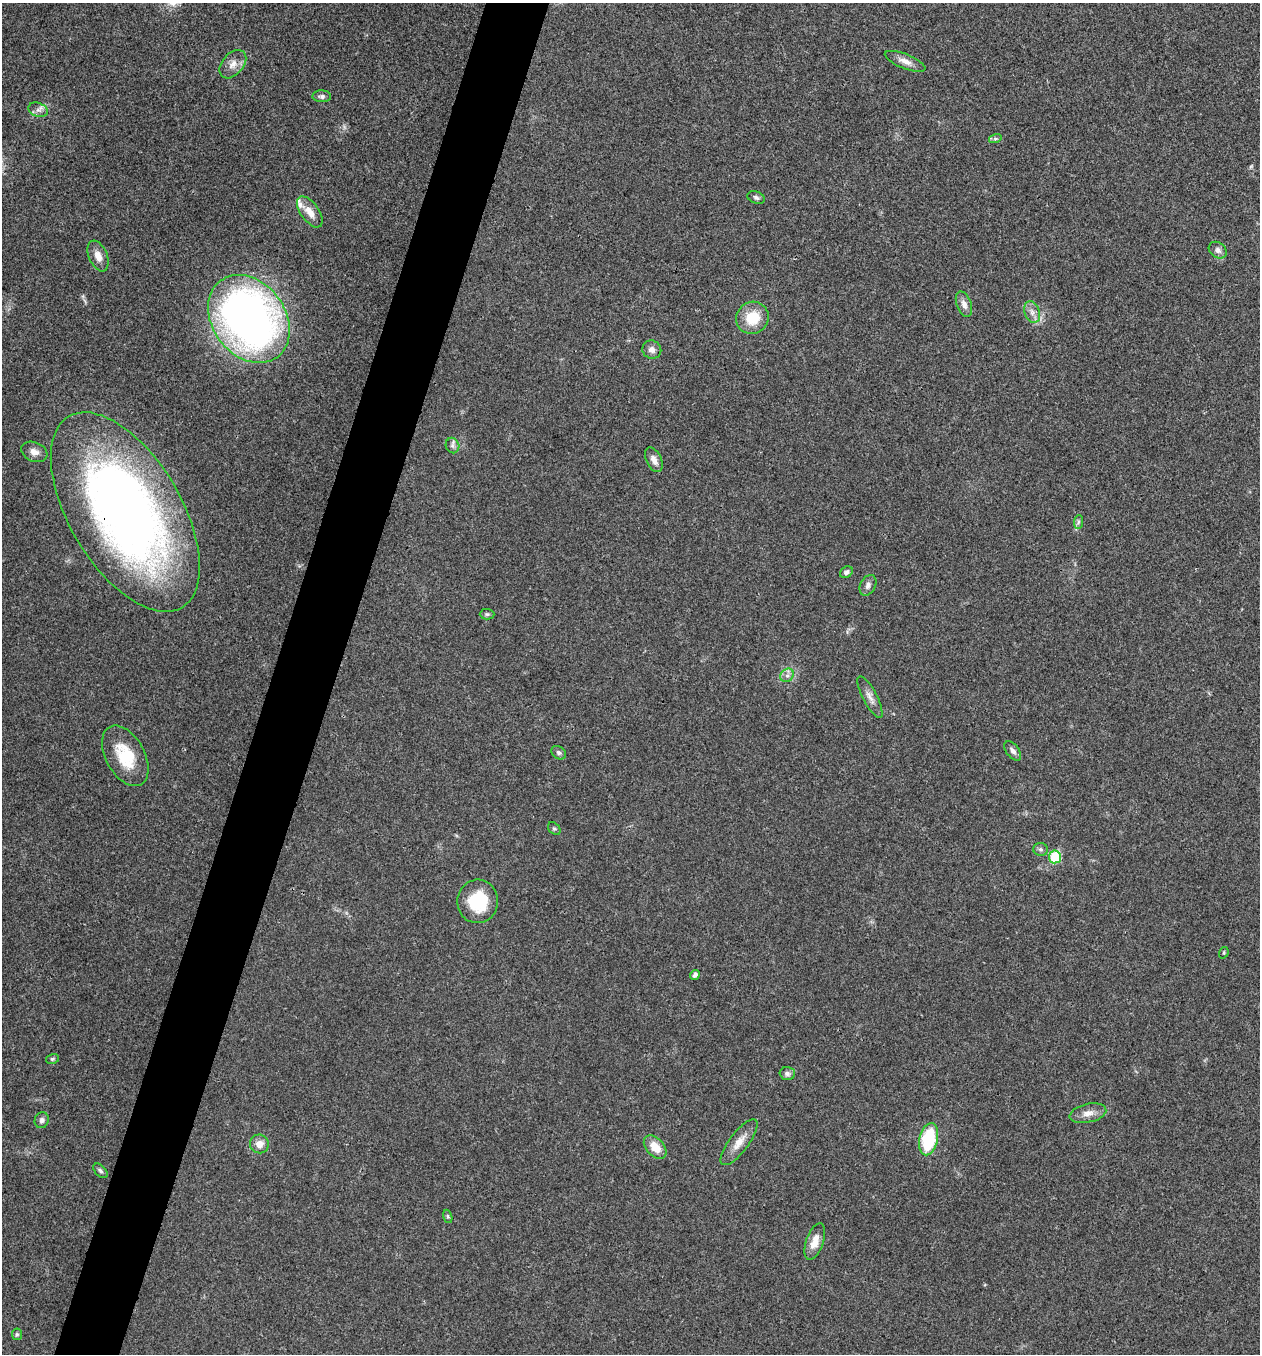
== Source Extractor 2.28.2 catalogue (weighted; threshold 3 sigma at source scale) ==
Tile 7 of 4 x 4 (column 3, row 2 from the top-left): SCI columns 2652-3909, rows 2712-4063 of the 5434 x 5419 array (HDU 1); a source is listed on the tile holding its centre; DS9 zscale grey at full resolution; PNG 1262 x 1356 px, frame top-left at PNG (2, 3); each listed source drawn as its Kron ellipse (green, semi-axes under 4 px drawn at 4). Shown black and unused: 5% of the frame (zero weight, under 3 of 4 exposures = <1% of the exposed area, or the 3 px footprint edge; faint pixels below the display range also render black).
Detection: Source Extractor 2.28.2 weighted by HDU 2 'WHT'; one run over the whole footprint, this tile lists its part. Background 0.0237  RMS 0.0041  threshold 0.0183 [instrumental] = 3 sigma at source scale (4.5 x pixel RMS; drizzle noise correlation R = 1.50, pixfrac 1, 0.05/0.05 arcsec/px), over >= 5 px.
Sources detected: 46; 1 inside a brighter listed object's ellipse — not listed separately; the other 45 listed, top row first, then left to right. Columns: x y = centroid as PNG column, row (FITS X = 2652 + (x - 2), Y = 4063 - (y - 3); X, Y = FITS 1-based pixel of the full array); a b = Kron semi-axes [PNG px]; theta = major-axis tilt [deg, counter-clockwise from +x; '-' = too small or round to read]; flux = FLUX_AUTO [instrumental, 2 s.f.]
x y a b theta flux
905 61 21 7 -21 3.2
233 64 16 10 49 3.8
322 96 9 6 -1 1.3
38 110 10 7 -21 1.8
995 139 6 4 18 0.67
756 197 9 6 -21 1.1
310 212 18 9 -54 4.5
1218 250 10 7 -38 1.7
98 256 16 9 -67 3.8
964 304 13 7 -70 2.5
1032 312 11 7 -71 2.4
752 318 16 16 - 12
249 319 48 36 -54 260
652 350 9 9 - 2.2
452 446 8 6 -70 1.4
34 452 13 9 -22 2.7
654 460 13 7 -65 2.6
125 512 111 56 -59 310
1078 522 7 4 88 0.78
846 572 7 5 36 1.1
868 585 11 7 61 1.9
487 614 7 5 0 0.78
787 675 7 6 - 1.4
870 697 23 7 -62 2.9
1013 751 11 6 -53 1.7
559 753 8 6 -33 1
125 756 33 19 -61 16
554 829 7 5 -46 0.71
1041 849 7 6 - 1
1055 857 6 6 - 20
478 901 22 20 85 19
1224 953 6 4 71 0.52
695 975 5 4 - 1.6
52 1059 6 5 - 0.64
787 1073 7 6 - 1.4
1088 1113 18 9 13 3.6
42 1120 8 7 - 1.4
928 1139 16 9 78 24
739 1142 28 9 53 5.2
259 1144 9 9 - 3.5
655 1147 13 8 -47 6.3
100 1171 9 5 -46 0.93
448 1216 7 4 -70 0.67
815 1242 19 8 71 4.7
17 1334 6 5 - 0.66
Overlapping masked pixels (flux is a lower limit): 1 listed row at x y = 125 512